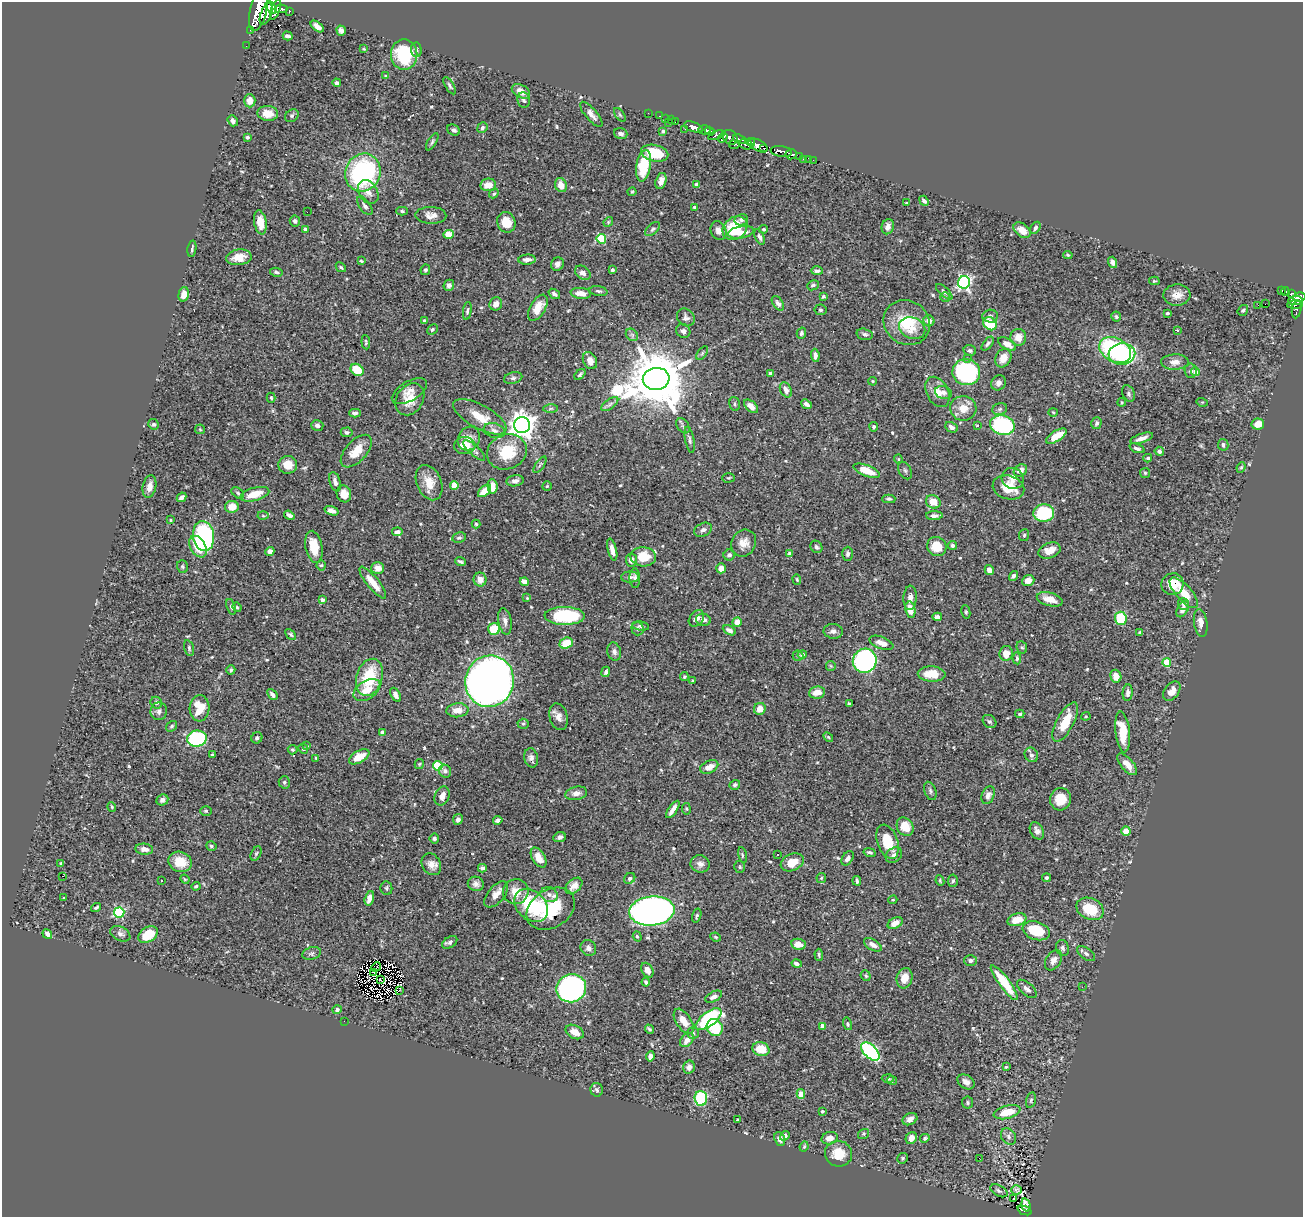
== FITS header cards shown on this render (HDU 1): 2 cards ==
NAXIS1  =                 1301
NAXIS2  =                 1215

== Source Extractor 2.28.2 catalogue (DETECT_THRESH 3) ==
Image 1301 x 1215 px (HDU 1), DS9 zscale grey, 1 PNG px = 1 image px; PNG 1305 x 1219 px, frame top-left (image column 1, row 1215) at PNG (2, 2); each listed source drawn as its Kron ellipse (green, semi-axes under 4 px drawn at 4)
Background 0.511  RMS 0.019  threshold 0.0571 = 3 sigma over >= 5 px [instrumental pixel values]
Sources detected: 570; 5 with non-positive FLUX_AUTO (blend fragments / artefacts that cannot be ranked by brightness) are neither listed nor drawn; of the other 565, the 500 brightest by FLUX_AUTO listed and drawn (65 fainter detections omitted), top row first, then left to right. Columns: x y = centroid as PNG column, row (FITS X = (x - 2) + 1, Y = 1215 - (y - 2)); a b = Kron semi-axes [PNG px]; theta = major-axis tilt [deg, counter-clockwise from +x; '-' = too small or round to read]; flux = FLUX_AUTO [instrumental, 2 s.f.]
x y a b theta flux
271 8 7 4 -52 720
275 9 10 4 70 860
281 9 6 3 -5 310
259 10 21 8 76 2500
289 11 3 3 - 52
266 14 11 5 69 970
317 26 7 4 -40 9.1
250 30 2 2 - 6.6
341 31 5 4 - 4.3
288 36 5 3 - 4.7
246 46 2 2 - 1.6
364 49 4 3 - 1.3
416 50 7 5 -87 2.7
404 55 15 13 -90 69
386 76 4 3 - 1.5
337 83 4 4 - 2.6
450 86 10 4 -60 2.8
521 91 10 6 -28 12
524 100 8 6 -81 3.5
250 101 7 5 -89 10
268 113 10 7 -4 15
648 113 2 2 - 1.4
591 114 15 6 -49 7.1
620 115 8 4 -55 1.9
292 116 7 6 - 2.6
659 116 3 2 - 10
665 118 2 2 - 6.5
671 120 3 2 - 10
233 121 6 4 -53 5.3
675 121 3 2 - 16
668 123 3 2 - 31
693 127 10 4 -18 1100
482 128 5 5 - 2.3
685 129 3 2 - 5.3
454 130 7 5 -28 4.1
704 130 6 4 0 300
663 131 4 3 - 1.9
710 131 5 4 - 220
621 134 7 5 -18 4.3
716 135 8 4 19 280
247 137 4 3 - 2.2
730 137 8 6 -43 190
723 138 5 4 - 210
739 139 7 3 -20 210
432 142 10 4 59 2.6
751 142 4 3 - 100
746 144 7 5 -21 400
734 145 5 4 - 68
758 145 10 5 -25 1100
764 149 3 3 - 200
781 152 10 5 -8 450
655 153 14 8 -14 39
791 154 5 5 - 140
800 157 4 3 - 75
803 159 3 2 - 4.4
809 159 4 3 - 14
813 160 2 2 - 3.3
644 166 16 7 80 55
363 173 19 17 64 200
661 181 8 5 73 8.9
697 184 3 3 - 2.8
488 185 8 6 8 11
561 185 7 5 -67 13
368 192 13 9 -58 9.2
632 192 4 4 - 1.3
494 194 5 3 - 1.8
924 201 5 3 - 3.9
907 203 3 3 - 1.6
365 206 11 5 -54 4
695 207 3 3 - 2.6
402 211 5 4 - 1.9
307 212 2 2 - 12
431 215 15 8 -2 9.1
741 220 7 5 14 3.8
295 221 5 5 - 3.1
260 222 12 6 -80 15
506 222 10 9 - 23
608 222 5 4 - 1.6
888 227 8 6 74 6.4
735 228 13 10 40 50
1035 228 6 4 59 3
306 229 4 3 - 5.4
653 229 9 5 44 3
764 229 4 3 - 1.7
1022 230 9 6 -39 13
719 231 9 7 -66 7.3
741 232 13 6 10 12
449 234 5 4 - 35
760 237 8 4 -67 3.9
601 239 5 4 - 64
192 248 8 3 80 2.7
1068 255 4 4 - 1.7
239 257 13 7 8 17
527 260 9 5 5 5.7
361 261 4 3 - 1.6
1112 262 6 4 -73 4.5
557 264 7 6 - 4.4
341 267 5 3 - 2.1
425 270 5 4 - 2.5
613 270 4 3 - 3.3
817 271 6 4 0 3.2
276 272 6 4 -13 2.4
583 273 8 6 -39 6.6
1154 281 5 4 - 1.7
964 282 6 6 - 250
449 285 6 5 - 4.7
813 285 6 4 24 2.8
598 291 9 4 -10 2.9
1281 291 4 3 - 29
944 292 10 4 -43 3.7
1285 292 4 4 - 89
581 293 10 5 -7 11
184 294 7 5 76 10
554 294 6 4 -37 3.5
1291 294 4 3 - 69
1177 295 13 10 3 13
823 297 4 3 - 1.5
945 297 5 5 - 1.8
1300 297 6 5 - 240
1295 301 7 4 2 180
778 303 8 5 -56 5.1
496 304 7 6 - 8.3
1265 304 2 2 - 780
1258 305 2 2 - 4.3
1295 305 8 4 3 130
538 308 14 7 60 20
1297 309 9 4 80 52
820 310 6 5 - 2.7
1243 310 6 4 54 1.9
467 311 9 4 83 2.7
1168 313 4 3 - 2
990 316 8 6 6 4.1
686 317 9 8 - 4.6
1116 317 5 5 - 2.2
424 321 3 3 - 2.4
929 321 6 5 - 7.4
907 323 24 21 -39 47
990 324 7 6 - 50
912 328 13 10 -24 13
432 330 6 4 44 2.5
1177 330 4 3 - 1.9
683 331 7 6 - 4.2
801 333 6 4 75 2.8
865 334 8 5 -15 3.9
632 335 7 5 -45 2.7
1018 337 8 8 - 13
366 342 7 4 -85 1.8
988 344 8 4 52 2.9
1007 344 10 5 -32 10
1115 350 17 12 -27 150
970 351 6 5 - 3
702 353 8 4 53 2.4
1122 354 13 10 4 130
815 355 7 4 -84 5.6
968 358 3 3 - 1.9
1003 358 10 7 61 15
590 361 9 6 -62 7.3
1175 362 14 7 1 9.5
357 370 7 5 -37 37
1191 371 7 6 - 3.8
966 372 14 13 - 190
1195 372 4 4 - 15
770 373 3 3 - 2.1
580 375 6 4 43 2.4
513 378 9 5 14 3.2
656 379 13 11 9 11000
873 381 4 3 - 1.4
998 383 8 7 - 5
786 390 8 5 -63 6.5
409 391 20 9 30 11
937 392 16 10 -62 14
943 392 9 6 -19 4.8
1129 393 9 6 -68 3.1
271 398 5 4 - 1.8
410 399 17 13 58 23
1122 402 4 3 - 1.3
1202 402 5 3 - 1.3
610 404 10 5 36 3.7
735 404 7 5 -75 2.6
806 404 5 4 - 5
751 406 8 5 -42 11
551 408 7 4 1 1.7
963 408 13 12 - 18
1000 409 7 5 18 3.2
1053 412 5 4 - 1.5
355 413 6 4 1 4.2
480 417 30 12 -29 25
1096 423 6 5 - 2.9
154 424 5 5 - 2.7
1258 424 6 5 - 12
317 425 6 5 - 4
522 425 8 8 - 1200
977 425 4 3 - 2
1002 425 12 9 -13 120
683 426 8 5 -55 3.5
874 427 5 4 - 2.5
951 427 6 5 - 5.1
200 429 5 4 - 1.3
494 430 11 7 -16 6.6
347 432 6 5 - 2.8
1056 436 11 5 32 23
469 438 12 10 55 10
1142 438 12 4 18 8
690 440 13 4 -79 3.9
1223 445 6 5 - 3.4
465 446 11 8 3 21
1137 448 8 4 -20 3.4
474 450 14 5 -42 4.2
356 451 20 10 48 22
1159 451 4 4 - 5
507 452 20 17 21 43
1148 458 4 3 - 1.9
898 459 4 4 - 1.5
288 465 9 9 - 14
540 465 9 3 56 2.4
1241 467 5 4 - 1.8
1020 470 7 6 - 9.1
867 471 14 5 -21 26
905 471 9 6 -62 3.1
1145 473 5 5 - 1.8
728 478 6 4 2 1.8
1013 478 11 10 - 9
515 481 8 5 7 4.5
335 482 10 5 -73 5.7
429 483 18 12 -67 21
454 485 4 4 - 35
492 486 7 5 -84 13
547 486 5 4 - 1.5
149 487 11 6 77 9.1
1008 487 16 11 -16 27
484 491 8 4 42 18
238 493 7 4 -37 2.4
255 494 15 6 15 23
344 494 9 7 -73 14
182 497 5 4 - 5.3
889 499 6 3 0 2.2
933 502 7 6 - 15
232 507 7 6 - 16
331 511 7 4 -19 5.2
1044 513 10 8 5 78
289 515 6 4 -35 4.2
263 516 5 3 - 1.4
934 516 8 4 1 5.3
171 520 4 3 - 1.3
476 524 4 4 - 1.7
703 530 9 6 28 5.1
397 532 5 4 - 4.8
1024 535 6 5 - 2.1
203 536 15 10 -83 240
459 538 7 5 10 2.7
744 543 14 12 61 13
952 545 5 4 - 3.1
937 546 10 9 - 25
198 547 12 7 -59 24
314 547 16 8 -79 26
816 547 6 5 - 3.1
612 550 11 4 -76 7.9
1049 550 11 7 22 12
270 552 5 4 - 8.2
789 553 4 4 - 1.7
848 554 7 5 89 3.5
729 555 5 5 - 4.2
643 557 13 9 -3 30
631 560 6 5 - 7.8
460 562 5 3 - 2.9
321 565 5 4 - 2.2
182 567 6 5 - 2.2
378 568 6 6 - 13
721 568 5 5 - 11
989 570 5 4 - 7.7
1013 576 5 4 - 3.5
630 577 9 5 1 4
635 578 10 5 -88 4.4
480 579 7 6 - 12
797 579 5 4 - 1.5
1028 581 6 5 - 9.6
373 582 20 6 -51 21
524 582 5 4 - 9.8
1173 584 11 10 - 24
1184 593 19 7 -48 22
527 598 4 4 - 1.4
910 598 12 6 87 7.9
1050 599 13 6 -15 17
322 600 4 3 - 4.6
1184 604 6 5 - 4
231 607 8 4 -71 2.5
237 607 5 4 - 1.5
1183 609 8 5 61 8.3
910 610 8 5 -80 17
966 612 7 4 -81 1.8
565 616 20 9 -1 110
937 617 5 4 - 6.2
696 618 9 6 51 7.2
1121 618 6 6 - 55
703 620 7 6 - 6.5
505 621 13 6 -80 6.2
737 622 5 4 - 11
1201 623 14 6 -81 8.8
640 626 8 4 -9 3.5
638 628 7 6 - 2.9
494 629 6 5 - 31
729 630 7 4 -27 5.1
833 631 9 7 -7 5.3
1140 632 4 3 - 2.1
291 634 6 4 -45 2.4
566 643 7 5 20 25
881 643 12 6 -21 11
1022 647 6 5 - 2.2
189 648 8 4 -76 2.5
614 652 9 7 -76 5.1
1006 653 7 6 - 12
802 654 5 4 - 4.3
798 656 5 5 - 1.8
1017 658 6 4 -85 2.4
865 661 12 11 - 290
1167 662 4 4 - 41
831 666 5 4 - 1.5
231 670 4 4 - 2.7
606 672 5 4 - 3.5
932 674 14 7 -2 25
1116 676 6 5 - 15
369 677 19 13 72 58
684 677 4 4 - 1.6
490 681 26 24 75 960
693 681 3 3 - 1.4
367 690 15 9 33 19
1172 691 11 7 52 9.5
817 692 8 6 8 14
1128 693 8 5 85 4.8
272 695 6 4 -50 4.3
395 695 7 4 -60 5
156 703 6 5 - 3
849 704 3 3 - 1.8
200 708 13 10 86 28
760 709 6 5 - 12
457 710 11 7 4 11
159 711 9 8 - 4.9
1020 714 4 3 - 2.4
1086 716 4 4 - 1.4
558 717 13 9 -75 9.2
989 722 7 6 - 2.6
1065 722 22 8 61 33
523 724 5 5 - 2
172 726 6 4 34 2.1
382 732 4 3 - 3.2
1123 732 20 7 -84 35
828 737 6 3 -45 1.4
257 738 6 5 - 3.4
197 739 10 8 9 140
307 746 4 4 - 1.3
303 749 5 4 - 1.6
293 750 5 4 - 1.8
212 755 3 3 - 1.8
1031 755 7 6 - 4.3
359 757 11 6 29 21
316 758 4 3 - 1.5
531 758 10 6 -78 5.4
419 764 5 4 - 1.6
1127 764 13 6 -49 12
438 766 5 4 - 78
709 767 9 6 25 13
445 771 7 6 - 4.6
284 782 6 5 - 2.3
735 785 5 5 - 3.2
930 791 9 5 -69 3.3
576 793 11 6 11 6.5
988 795 9 6 68 5.8
442 796 10 7 67 8.9
1060 799 11 10 - 27
162 800 6 5 - 6.1
112 807 5 3 - 1.4
673 809 10 4 56 7.9
686 809 6 3 -82 1.3
206 811 6 5 - 1.9
458 819 5 5 - 4.7
498 820 5 4 - 2.9
905 827 9 8 - 22
1037 831 9 6 -62 6.6
1126 831 5 4 - 17
560 837 6 5 - 4
434 838 5 5 - 2.6
888 842 18 10 -70 29
211 846 5 4 - 2.4
144 849 9 5 -6 8.1
870 852 6 4 -12 2.6
256 853 7 5 63 2.3
742 855 8 4 -79 1.9
777 855 2 2 - 1.5
894 855 9 7 38 4.7
539 858 11 6 -58 13
848 858 8 5 58 6.2
180 862 12 10 -17 24
792 862 12 8 23 16
61 863 4 4 - 1.7
431 864 11 9 -61 9.3
700 864 10 8 -16 7.1
740 867 6 5 - 2.5
482 868 4 4 - 4.1
63 876 2 2 - 19
630 878 6 5 - 2.8
821 878 5 4 - 1.7
1046 878 4 4 - 2.2
185 879 5 4 - 1.4
162 880 3 2 - 1.9
857 881 5 3 - 2.7
940 881 5 3 - 1.4
953 881 6 5 - 2.4
476 884 8 7 - 5.6
196 886 4 3 - 2.2
574 886 10 6 43 8.4
386 888 7 6 - 2.6
516 892 13 12 - 15
496 894 16 8 51 10
549 895 9 7 -21 7
64 898 3 2 - 1.7
369 898 7 4 74 9.5
893 900 4 3 - 1.7
531 906 19 14 -43 67
96 907 5 3 - 2.4
551 909 26 19 33 58
1090 909 14 10 -25 41
652 911 23 14 5 680
119 912 5 5 - 130
697 916 7 4 74 2.1
1017 920 9 6 17 18
895 923 8 5 29 11
1036 931 14 9 -18 48
47 934 5 4 - 4
120 934 10 7 -26 5.1
148 935 11 7 34 34
637 936 5 4 - 2.1
716 937 5 3 - 1.3
450 942 8 5 31 3.3
798 944 7 5 -8 11
873 945 10 5 -30 7
588 948 8 7 - 5.2
1063 948 8 6 -73 3.5
312 953 9 6 17 3.5
1086 954 10 5 -37 3.9
819 955 6 3 -87 1.9
970 960 6 5 - 4
1053 960 11 7 57 6.9
797 964 5 4 - 4.1
376 967 5 2 - 1.6
647 970 8 5 -60 9.5
373 972 2 2 - 2
866 976 5 4 - 2.1
904 978 10 8 75 15
380 979 3 2 - 2.7
646 982 4 3 - 3
1004 983 21 5 -54 46
1082 987 3 2 - 1.8
571 988 15 14 - 500
1027 989 12 6 -41 5.8
399 990 3 2 - 1.8
714 997 9 5 27 5.2
337 1010 5 4 - 3.8
709 1019 15 7 38 150
344 1021 2 2 - 35
684 1021 14 7 -57 16
848 1024 6 4 -76 2.4
822 1026 4 4 - 14
715 1027 9 7 -55 49
649 1029 5 3 - 2.3
575 1032 10 6 -26 11
693 1033 6 6 - 2.6
687 1040 8 5 46 9.7
761 1049 8 7 - 24
870 1051 11 6 -44 200
650 1056 5 4 - 5.9
689 1067 6 5 - 5.4
1006 1067 3 3 - 1.5
888 1079 6 4 -3 2
892 1080 5 4 - 2.7
966 1082 9 6 -34 6.5
597 1090 7 6 - 3.4
801 1094 5 4 - 21
701 1098 7 6 - 86
1031 1100 8 4 76 2.4
968 1103 6 5 - 2.1
822 1111 3 3 - 1.7
1007 1112 14 6 15 26
910 1119 8 5 27 5.9
738 1120 3 3 - 2.9
863 1134 6 4 35 1.8
785 1136 5 4 - 3.9
1009 1137 9 6 -51 4.2
830 1138 8 6 15 11
911 1138 6 5 - 9.9
925 1138 5 4 - 2.3
780 1139 7 5 -67 5.1
804 1147 5 3 - 1.6
838 1154 13 12 - 24
903 1158 5 5 - 2
979 1158 3 2 - 3
1017 1190 5 4 - 2.7
999 1191 9 5 -29 3.2
1014 1199 3 3 - 3.4
1026 1205 7 3 -75 6.4
1024 1210 7 4 -23 52
At the frame edge (FLAGS 8, measured only in part): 1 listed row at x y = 259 10
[65 fainter detections neither listed nor drawn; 5 non-positive-flux detections neither listed nor drawn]